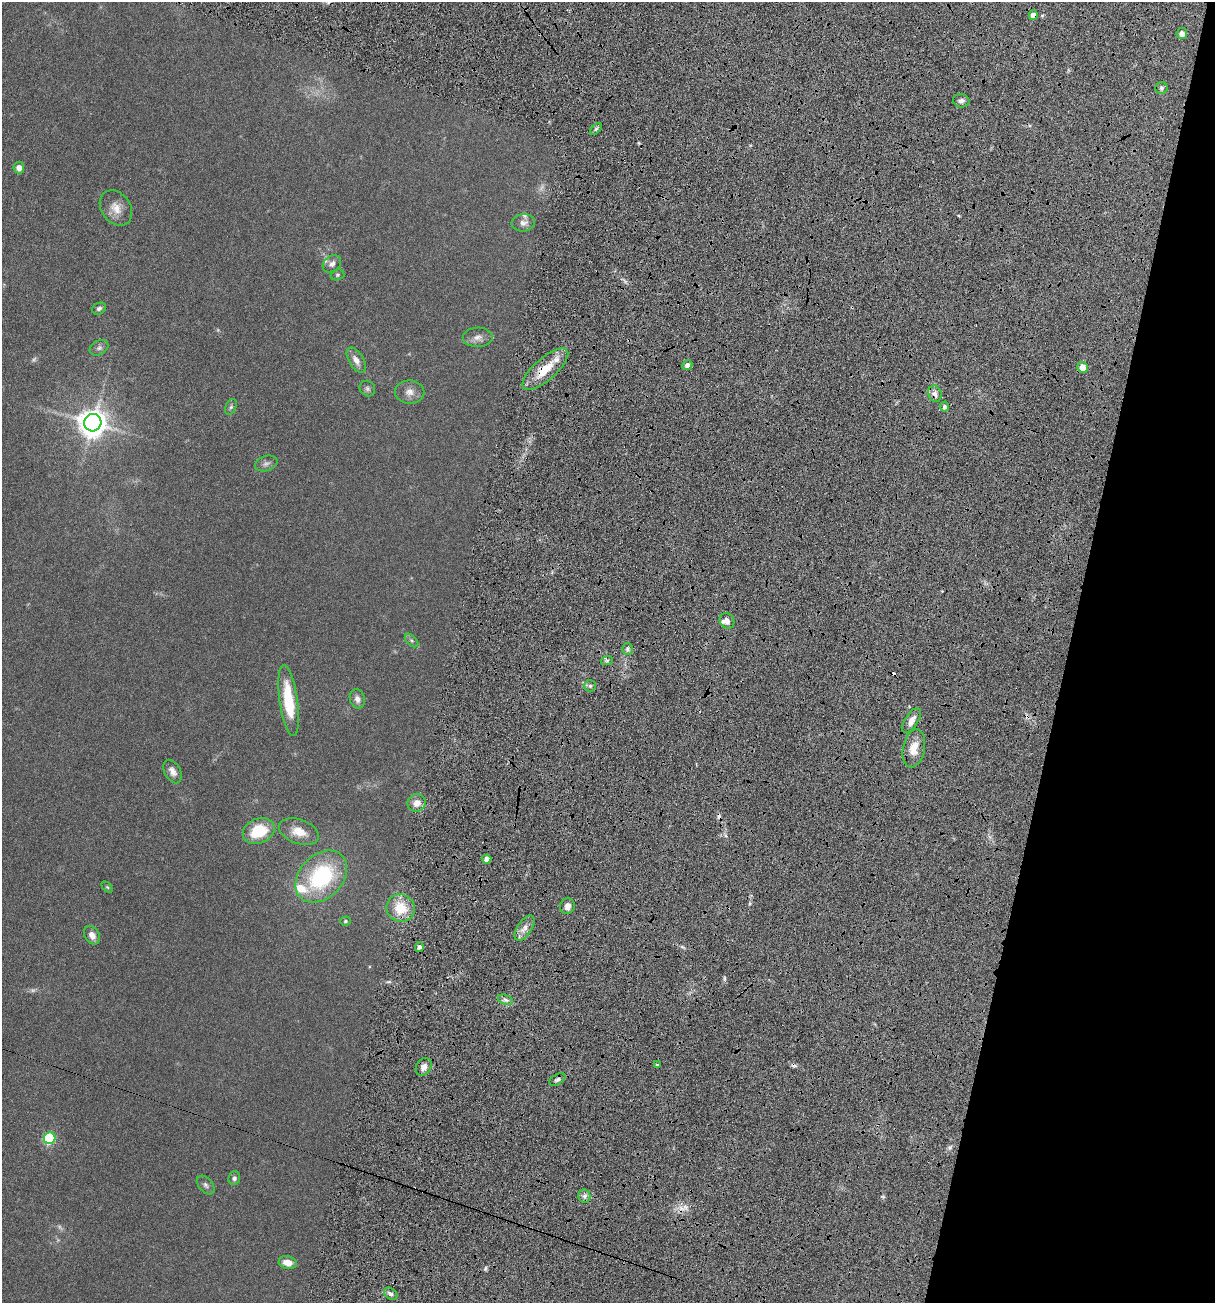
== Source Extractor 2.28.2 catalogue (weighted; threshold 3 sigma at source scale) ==
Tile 8 of 4 x 4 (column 4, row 2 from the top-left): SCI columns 4420-5632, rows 2908-4208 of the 5918 x 5679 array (HDU 1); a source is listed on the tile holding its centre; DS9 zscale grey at full resolution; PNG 1217 x 1305 px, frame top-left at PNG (2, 2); each listed source drawn as its Kron ellipse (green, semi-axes under 4 px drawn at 4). Shown black and unused: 13% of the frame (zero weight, under 4 of 7 exposures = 19% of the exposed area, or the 3 px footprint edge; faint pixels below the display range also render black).
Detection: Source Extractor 2.28.2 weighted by HDU 2 'WHT'; one run over the whole footprint, this tile lists its part. Background 0.111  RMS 0.0057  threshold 0.0234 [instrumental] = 3 sigma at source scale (4.09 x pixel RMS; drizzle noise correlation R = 1.36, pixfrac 0.8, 0.05/0.05 arcsec/px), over >= 5 px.
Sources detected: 68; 5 too faint to see at this stretch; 3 cosmic-ray / hot-pixel residue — neither listed nor drawn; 4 inside a brighter listed object's ellipse — not listed separately; the other 56 listed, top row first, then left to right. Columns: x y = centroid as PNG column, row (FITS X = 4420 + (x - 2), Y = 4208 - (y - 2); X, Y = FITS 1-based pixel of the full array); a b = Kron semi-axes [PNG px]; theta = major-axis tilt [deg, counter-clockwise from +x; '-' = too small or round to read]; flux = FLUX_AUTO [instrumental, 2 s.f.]
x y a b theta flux
1033 15 5 4 - 4.2
1182 33 5 5 - 3.4
1161 88 6 5 - 1.3
961 101 8 6 -11 2
596 129 7 4 45 0.97
19 168 5 5 - 3.3
116 208 19 14 -54 6.3
523 223 12 8 7 2.6
332 264 10 8 40 2.5
337 275 7 5 15 0.83
99 309 7 5 25 1.4
478 337 15 9 2 3.4
99 348 10 7 28 1.8
356 360 14 7 -59 3.8
687 365 5 5 - 2.5
1083 367 5 5 - 7.8
545 369 29 11 41 15
367 389 8 7 - 1.3
410 392 14 11 -1 3.9
935 394 8 6 -71 2.5
231 407 8 5 68 1.1
945 407 5 4 - 1.7
93 423 9 8 - 740
266 463 11 7 19 1.9
727 621 8 7 - 3
411 640 8 5 -45 1.2
627 649 6 5 - 1.2
607 660 6 3 19 0.88
590 686 6 5 - 1.3
357 699 10 7 -75 2.5
289 701 36 9 -82 24
911 720 14 6 58 3.9
914 748 19 11 79 8
173 772 13 8 -61 3.3
417 803 9 8 - 4.6
259 831 16 12 24 19
299 832 21 12 -19 8.3
487 859 4 4 - 3.5
321 877 29 21 46 49
107 887 6 4 -44 0.65
567 906 8 7 - 2.7
401 908 14 13 - 13
345 921 5 4 - 0.85
524 928 14 7 57 4
92 935 10 7 -57 3.4
419 947 5 4 - 2
505 1000 8 5 -20 1.6
657 1065 3 3 - 0.77
424 1067 9 7 58 2.8
557 1080 9 5 29 1.5
50 1138 6 5 - 45
234 1178 7 6 - 1.5
206 1185 11 7 -47 1.7
584 1196 6 6 - 1.7
288 1263 9 6 -15 5.5
391 1294 7 5 -35 1.7
Overlapping masked pixels (flux is a lower limit): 3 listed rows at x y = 1033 15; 545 369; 935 394